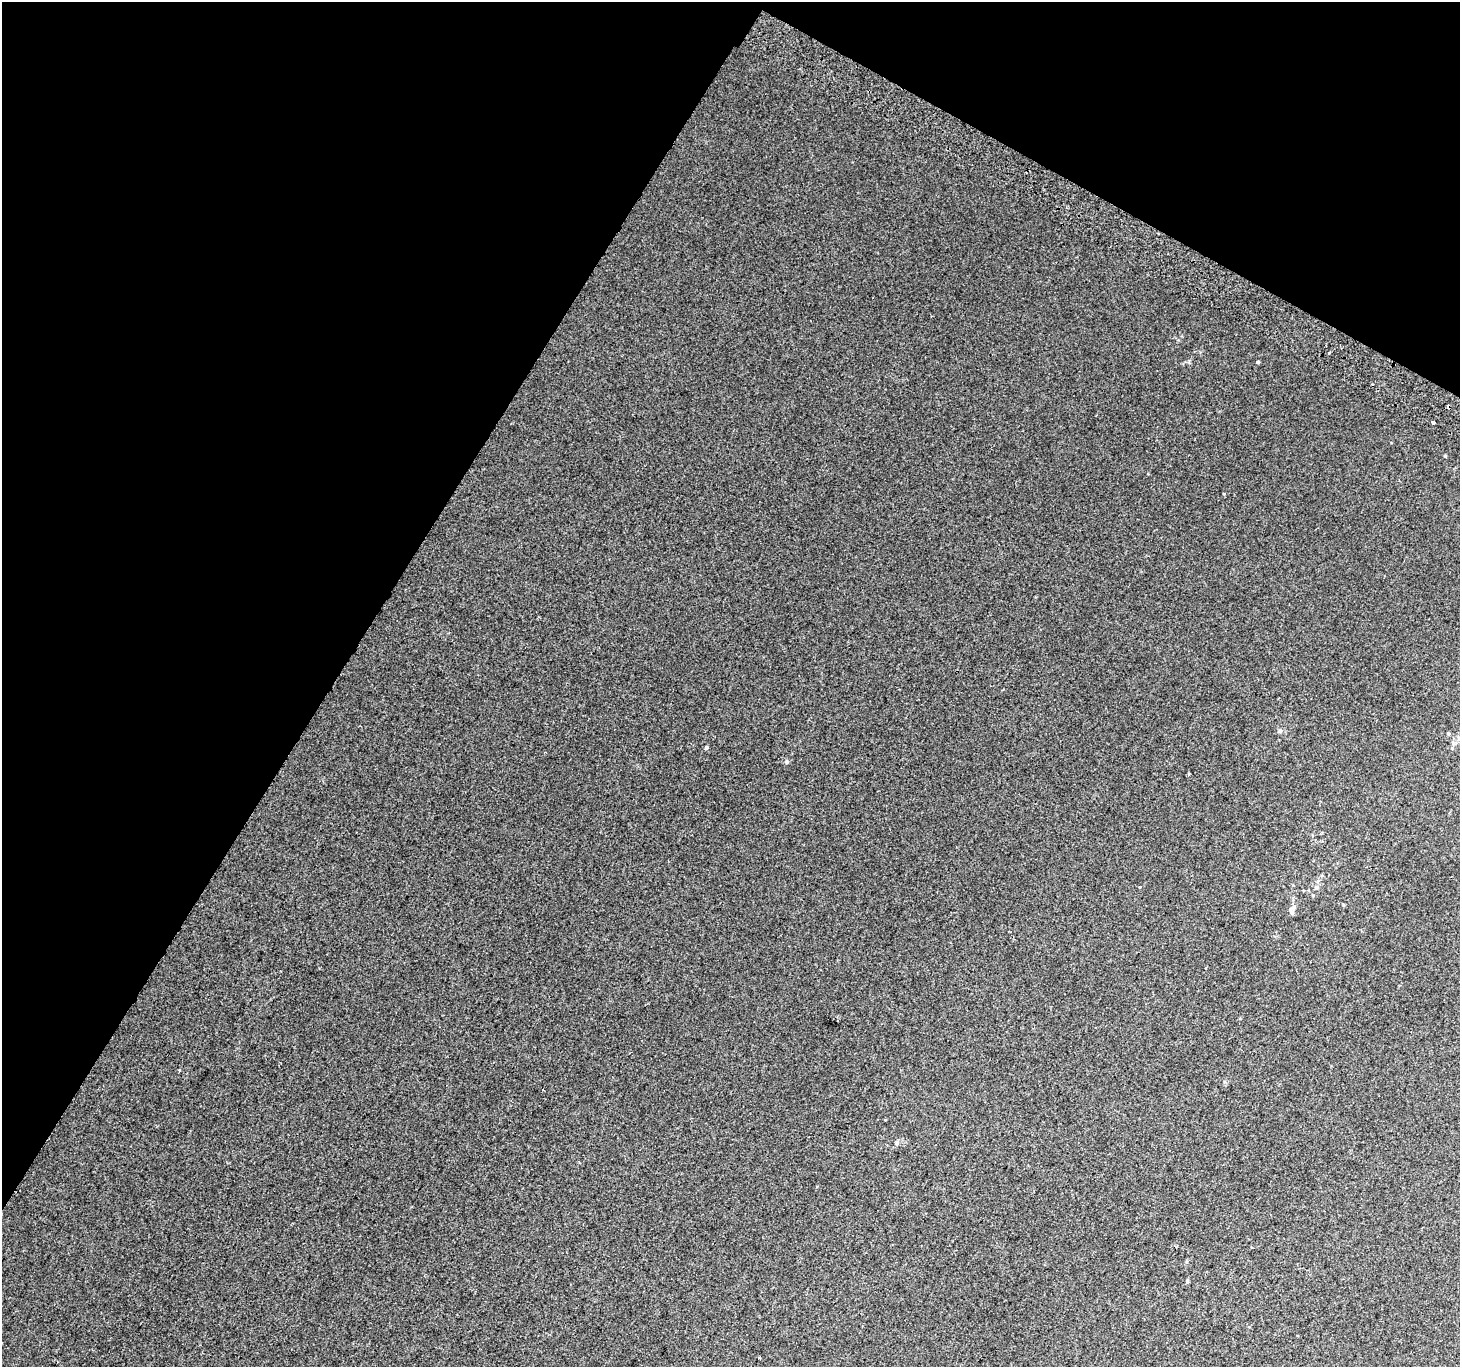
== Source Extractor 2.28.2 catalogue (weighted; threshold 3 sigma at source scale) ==
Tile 2 of 4 x 4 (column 2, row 1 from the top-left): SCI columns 1490-2947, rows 4396-5760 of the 5886 x 5993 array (HDU 1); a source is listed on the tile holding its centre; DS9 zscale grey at full resolution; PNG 1462 x 1369 px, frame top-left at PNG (2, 2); no overlay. Shown black and unused: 30% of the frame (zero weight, under 2 of 3 exposures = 2% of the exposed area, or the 3 px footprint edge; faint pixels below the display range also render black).
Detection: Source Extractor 2.28.2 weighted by HDU 2 'WHT'; one run over the whole footprint, this tile lists its part. Background 0.00674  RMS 0.007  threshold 0.0315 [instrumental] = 3 sigma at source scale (4.5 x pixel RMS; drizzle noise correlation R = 1.50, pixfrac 1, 0.0396/0.0396 arcsec/px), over >= 5 px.
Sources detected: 18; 1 cosmic-ray / hot-pixel residue — not listed; the other 17 listed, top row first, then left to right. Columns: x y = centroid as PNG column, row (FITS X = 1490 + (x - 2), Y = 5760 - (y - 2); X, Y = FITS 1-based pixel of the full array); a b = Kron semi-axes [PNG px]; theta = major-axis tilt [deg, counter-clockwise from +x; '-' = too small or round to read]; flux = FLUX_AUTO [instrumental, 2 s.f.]
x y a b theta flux
1329 353 3 3 - 1.3
1258 362 4 3 - 0.8
1433 423 4 3 - 3.2
1224 494 3 2 - 0.61
1280 731 6 5 - 1.1
1448 733 4 4 - 0.77
1459 738 6 5 - 1.4
1453 743 7 6 - 1.8
706 747 5 4 - 1.1
787 761 5 5 - 1.5
1139 887 3 3 - 2.4
1316 888 6 4 0 0.95
1292 908 8 7 - 2.4
179 1070 4 3 - 0.6
897 1143 6 6 - 1.5
1187 1281 6 4 89 0.86
759 1358 3 3 - 2.5
Isophote crosses this tile's border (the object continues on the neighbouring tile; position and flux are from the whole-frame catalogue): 1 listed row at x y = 1459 738
Unlisted compact peaks at least as high as the median listed source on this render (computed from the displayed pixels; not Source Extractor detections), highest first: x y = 1445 456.